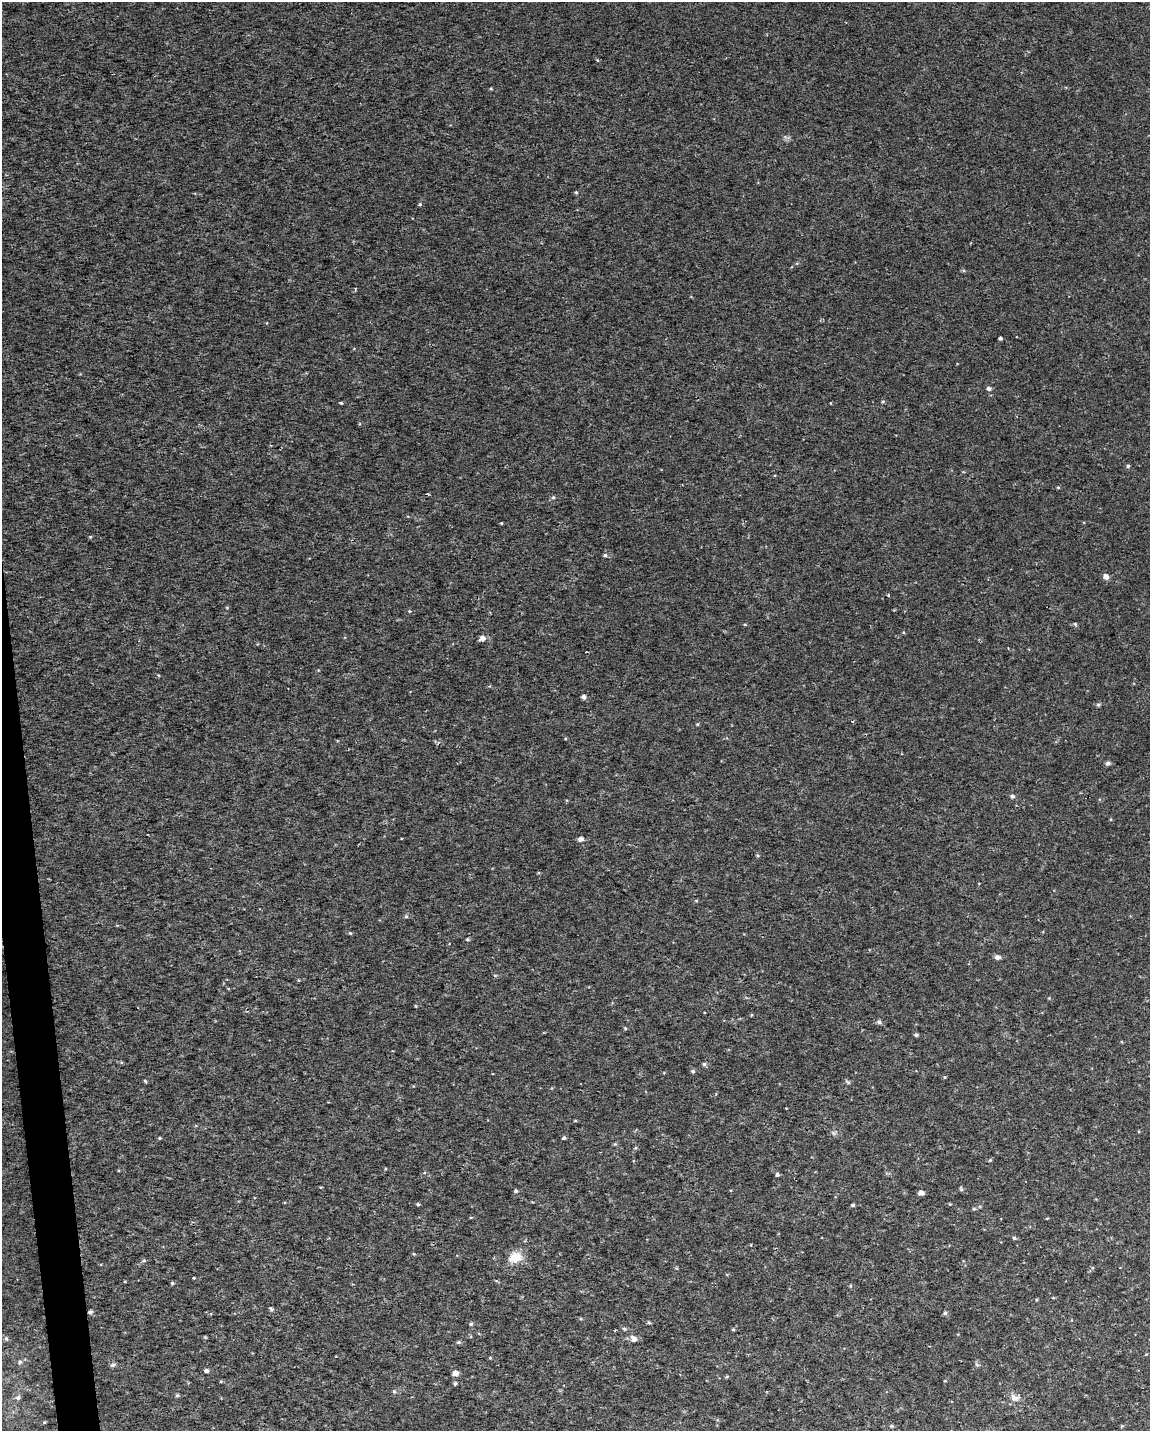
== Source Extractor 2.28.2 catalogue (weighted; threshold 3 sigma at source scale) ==
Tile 7 of 4 x 3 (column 3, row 2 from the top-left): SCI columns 2299-3446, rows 1481-2909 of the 4595 x 4347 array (HDU 1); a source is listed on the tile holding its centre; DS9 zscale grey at full resolution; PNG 1152 x 1433 px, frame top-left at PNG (2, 2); no overlay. Shown black and unused: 2% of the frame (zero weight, under 2 of 3 exposures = <1% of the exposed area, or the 3 px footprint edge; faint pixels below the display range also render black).
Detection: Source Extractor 2.28.2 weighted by HDU 2 'WHT'; one run over the whole footprint, this tile lists its part. Background 0.00345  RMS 0.003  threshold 0.0136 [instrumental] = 3 sigma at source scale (4.5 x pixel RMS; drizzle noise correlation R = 1.50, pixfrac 1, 0.0396/0.0396 arcsec/px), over >= 5 px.
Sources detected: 84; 1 cosmic-ray / hot-pixel residue — not listed; the other 83 listed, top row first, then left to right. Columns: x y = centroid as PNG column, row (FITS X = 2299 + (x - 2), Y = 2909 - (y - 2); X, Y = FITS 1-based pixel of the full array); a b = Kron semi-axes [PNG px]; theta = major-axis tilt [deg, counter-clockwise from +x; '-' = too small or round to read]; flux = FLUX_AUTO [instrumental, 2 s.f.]
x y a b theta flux
576 192 4 4 - 0.31
420 205 3 3 - 0.69
1000 338 3 3 - 1.2
989 388 5 4 - 0.93
883 401 5 3 - 0.33
341 403 4 3 - 0.36
1128 466 5 4 - 0.48
1058 487 5 3 - 0.29
553 497 5 4 - 0.46
501 523 3 3 - 0.26
90 537 4 3 - 0.31
605 555 5 5 - 0.49
1106 576 5 5 - 1.8
888 595 3 3 - 0.4
227 608 5 3 - 0.25
409 611 5 3 - 0.27
1075 624 5 4 - 0.37
482 638 6 5 - 1.7
584 697 4 4 - 1.1
1098 705 5 4 - 0.53
1108 763 5 5 - 0.85
1012 796 5 5 - 0.78
581 839 6 5 - 1.2
757 855 5 3 - 0.35
696 901 5 3 - 0.32
406 916 5 4 - 0.42
350 933 4 4 - 0.32
467 939 4 4 - 0.42
998 957 7 6 - 0.92
495 975 6 3 -19 0.32
298 980 5 3 - 0.24
879 1022 5 5 - 0.68
625 1028 5 3 - 0.32
916 1035 4 3 - 0.59
704 1064 5 5 - 0.58
693 1071 5 4 - 0.48
944 1077 4 3 - 0.24
145 1081 6 3 -46 0.31
848 1082 9 3 -34 0.47
575 1121 5 3 - 0.25
160 1138 4 4 - 0.35
564 1138 4 4 - 0.48
615 1144 5 4 - 0.34
990 1160 4 4 - 0.33
777 1174 4 4 - 0.6
961 1189 5 5 - 0.48
516 1191 5 5 - 0.53
921 1193 5 4 - 1.8
418 1204 5 3 - 0.39
950 1204 4 4 - 0.22
853 1205 4 3 - 0.49
974 1209 5 4 - 0.41
471 1217 5 3 - 0.21
1014 1238 5 4 - 0.54
414 1254 4 3 - 0.31
515 1257 19 13 21 4.5
144 1260 5 5 - 0.41
194 1278 3 2 - 0.25
172 1283 4 4 - 0.38
850 1286 5 3 - 0.27
1053 1298 5 3 - 0.26
271 1309 6 4 -73 0.53
90 1312 5 4 - 0.67
945 1313 5 5 - 0.63
649 1323 5 4 - 0.39
471 1324 5 4 - 0.54
624 1329 5 4 - 0.47
733 1329 4 4 - 0.34
6 1338 6 5 - 0.55
634 1339 7 6 - 1.7
459 1342 6 4 12 0.5
20 1362 7 5 34 0.62
113 1365 7 5 8 0.59
206 1370 5 4 - 0.78
455 1373 5 5 - 2
727 1376 5 3 - 0.31
455 1383 5 4 - 0.51
394 1391 5 5 - 0.52
177 1395 5 4 - 0.4
1015 1397 14 8 -18 1.8
18 1398 6 6 - 0.75
44 1422 4 3 - 0.28
892 1426 6 3 -18 0.35
Overlapping masked pixels (flux is a lower limit): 1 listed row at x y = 90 1312